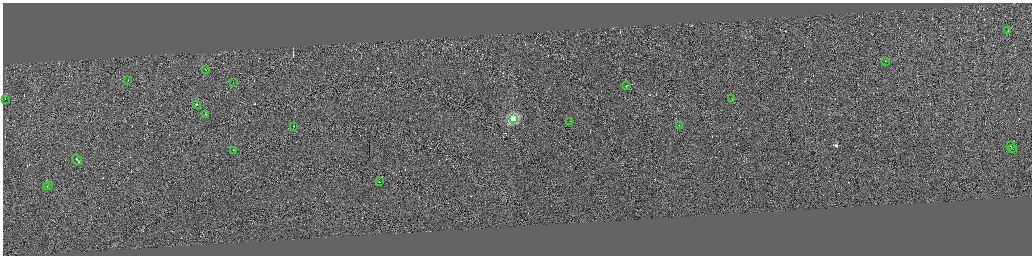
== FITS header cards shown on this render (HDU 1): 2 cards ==
NAXIS1  =                 4117
NAXIS2  =                 1015

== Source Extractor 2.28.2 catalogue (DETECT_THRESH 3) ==
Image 4117 x 1015 px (HDU 1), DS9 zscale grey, zoomed out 1/4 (1 PNG px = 4 x 4 image px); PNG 1034 x 258 px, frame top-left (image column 3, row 1012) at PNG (3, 3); each listed source drawn as its Kron ellipse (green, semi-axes under 4 px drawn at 4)
Background 0.00263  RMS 1.7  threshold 5.14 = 3 sigma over >= 5 px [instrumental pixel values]
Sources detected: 461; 440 cannot appear on this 1/4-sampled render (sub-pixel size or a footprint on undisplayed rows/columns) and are neither listed nor drawn; the other 21 listed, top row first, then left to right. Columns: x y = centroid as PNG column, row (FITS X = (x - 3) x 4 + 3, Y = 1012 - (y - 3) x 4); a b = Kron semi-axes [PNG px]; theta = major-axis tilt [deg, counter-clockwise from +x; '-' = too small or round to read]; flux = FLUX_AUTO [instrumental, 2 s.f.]
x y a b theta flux
1008 31 2 1 - 11000
886 61 2 1 - 2500
206 70 2 1 - 3400
128 81 2 1 - 4300
233 83 2 1 - 2200
627 86 2 1 - 4500
5 99 2 1 - 2800
732 99 2 1 - 2200
196 105 2 1 - 14000
205 114 2 1 - 4300
513 119 3 3 - 99000
570 121 2 1 - 1900
679 125 2 1 - 2300
294 126 2 1 - 5000
1010 146 2 1 - 4600
1012 148 3 1 - 6000
234 150 2 1 - 2900
77 160 6 1 -53 11000
379 182 2 1 - 3800
48 186 2 1 - 4000
47 187 2 1 - 3900
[440 sub-pixel or undisplayed-footprint detections neither listed nor drawn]